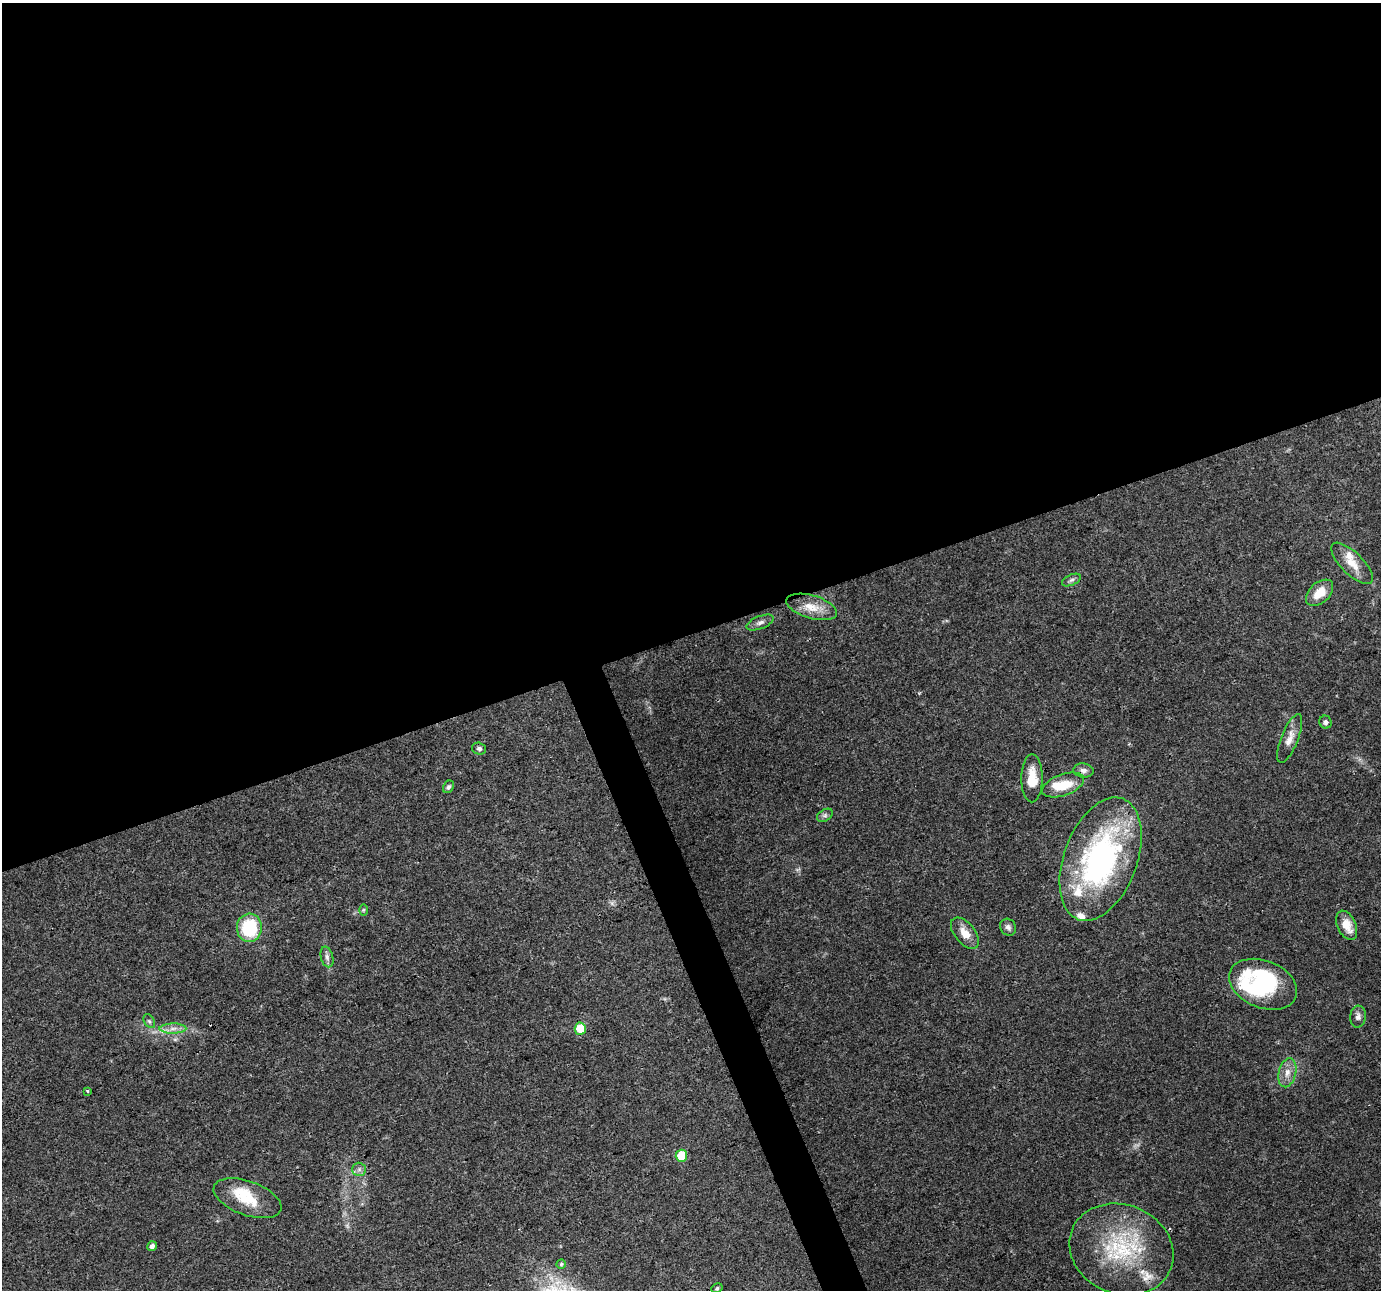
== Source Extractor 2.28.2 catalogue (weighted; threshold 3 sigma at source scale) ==
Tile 2 of 4 x 4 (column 2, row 1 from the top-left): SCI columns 1379-2757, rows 3940-5227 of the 5516 x 5358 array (HDU 1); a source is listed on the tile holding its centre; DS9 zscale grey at full resolution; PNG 1383 x 1292 px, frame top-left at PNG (2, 3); each listed source drawn as its Kron ellipse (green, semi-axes under 4 px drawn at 4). Shown black and unused: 51% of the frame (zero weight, under 3 of 4 exposures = <1% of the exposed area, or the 3 px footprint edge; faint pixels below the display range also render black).
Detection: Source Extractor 2.28.2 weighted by HDU 2 'WHT'; one run over the whole footprint, this tile lists its part. Background 0.102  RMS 0.0055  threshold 0.025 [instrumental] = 3 sigma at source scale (4.5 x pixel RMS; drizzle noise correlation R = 1.50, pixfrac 1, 0.0396/0.0396 arcsec/px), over >= 5 px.
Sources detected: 42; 3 inside a brighter object's white glare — neither listed nor drawn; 5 inside a brighter listed object's ellipse — not listed separately; the other 34 listed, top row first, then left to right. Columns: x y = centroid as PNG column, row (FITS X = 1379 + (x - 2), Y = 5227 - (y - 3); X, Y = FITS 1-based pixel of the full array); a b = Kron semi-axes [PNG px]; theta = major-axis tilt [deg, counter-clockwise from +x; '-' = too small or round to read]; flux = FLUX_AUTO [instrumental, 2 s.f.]
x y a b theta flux
1352 563 27 11 -45 8.9
1071 580 10 5 25 1.6
1320 593 16 10 43 9.3
812 607 26 11 -16 9.9
760 622 14 6 22 2.5
1325 722 6 6 - 1.6
1290 738 26 8 68 5.5
479 749 7 6 - 1.4
1083 770 10 7 -7 2.3
1032 778 24 10 90 11
1063 785 22 11 19 13
448 787 6 5 - 1.2
825 815 8 5 30 1.4
1101 859 64 36 69 140
363 910 6 4 88 0.74
1347 925 15 9 -65 8.6
1008 927 9 7 -55 2.1
249 928 14 12 87 31
965 933 18 10 -50 7
327 957 10 6 -75 2.2
1263 984 35 23 -22 55
1358 1017 11 8 85 2.5
149 1021 7 5 -59 1.2
173 1029 13 5 0 3.3
580 1029 6 5 - 16
1287 1073 15 8 77 4.9
88 1091 3 2 - 0.94
681 1156 6 5 - 15
359 1169 7 6 - 1.8
247 1198 35 17 -20 17
152 1246 5 4 - 2.2
1121 1249 53 44 -22 60
561 1264 4 4 - 0.77
717 1288 6 4 28 0.85